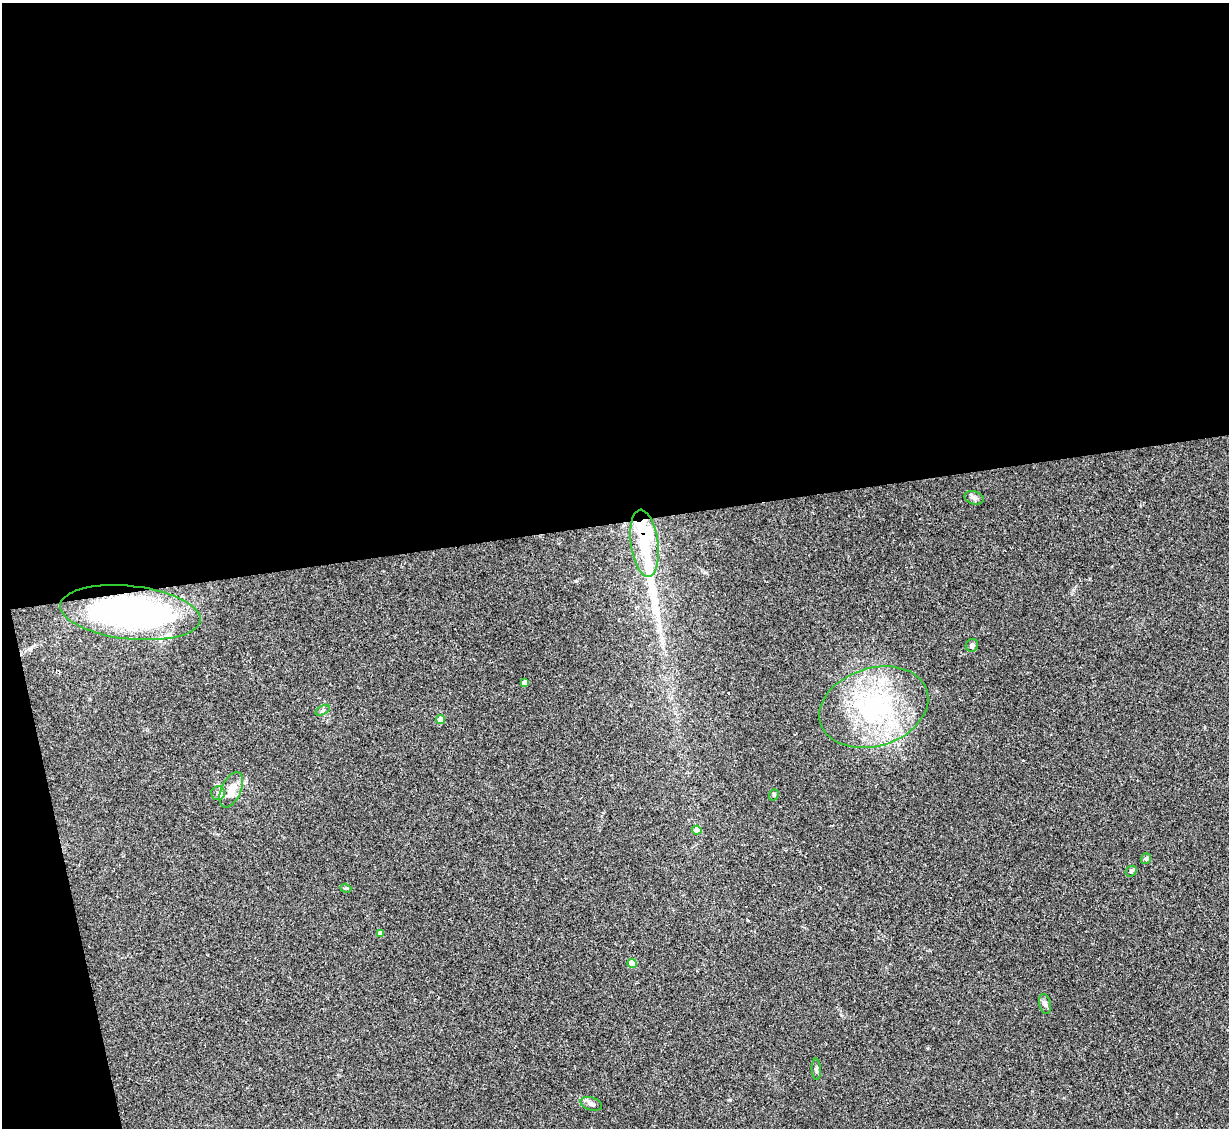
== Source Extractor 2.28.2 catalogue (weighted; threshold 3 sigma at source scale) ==
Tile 1 of 4 x 4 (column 1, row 1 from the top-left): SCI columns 1-1227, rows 3627-4752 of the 4909 x 4890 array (HDU 1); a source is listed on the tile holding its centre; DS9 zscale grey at full resolution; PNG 1231 x 1130 px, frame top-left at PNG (2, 3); each listed source drawn as its Kron ellipse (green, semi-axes under 4 px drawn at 4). Shown black and unused: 49% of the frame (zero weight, under 2 of 3 exposures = <1% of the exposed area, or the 3 px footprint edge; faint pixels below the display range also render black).
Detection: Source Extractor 2.28.2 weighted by HDU 2 'WHT'; one run over the whole footprint, this tile lists its part. Background 0.0906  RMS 0.0097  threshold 0.0434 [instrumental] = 3 sigma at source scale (4.5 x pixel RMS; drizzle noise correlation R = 1.50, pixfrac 1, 0.05/0.05 arcsec/px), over >= 5 px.
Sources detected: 23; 1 inside a brighter object's white glare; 1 long thin detection or spike segment (spike, bleed or trail) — neither listed nor drawn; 1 inside a brighter listed object's ellipse — not listed separately; the other 20 listed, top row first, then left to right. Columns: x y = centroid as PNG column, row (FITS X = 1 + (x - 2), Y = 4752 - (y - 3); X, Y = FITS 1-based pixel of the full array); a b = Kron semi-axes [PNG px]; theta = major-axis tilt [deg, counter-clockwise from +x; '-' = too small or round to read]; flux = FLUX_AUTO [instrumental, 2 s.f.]
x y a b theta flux
974 498 10 6 -16 3.1
644 543 34 14 -82 38
130 613 70 26 -6 270
972 645 6 6 - 2.3
525 682 4 4 - 5.1
874 707 56 39 17 140
323 710 8 4 32 1.8
441 720 4 4 - 11
231 790 19 10 66 11
218 793 6 6 - 2.6
774 795 6 4 69 1.4
697 830 4 4 - 15
1146 859 6 5 - 1.6
1131 871 6 5 - 1.5
346 888 6 4 -18 1.3
380 933 4 4 - 4.5
632 963 4 4 - 16
1045 1004 10 5 -76 2.9
816 1069 10 4 -86 2.1
591 1104 11 6 -15 3.7
Overlapping masked pixels (flux is a lower limit): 2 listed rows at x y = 644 543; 130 613